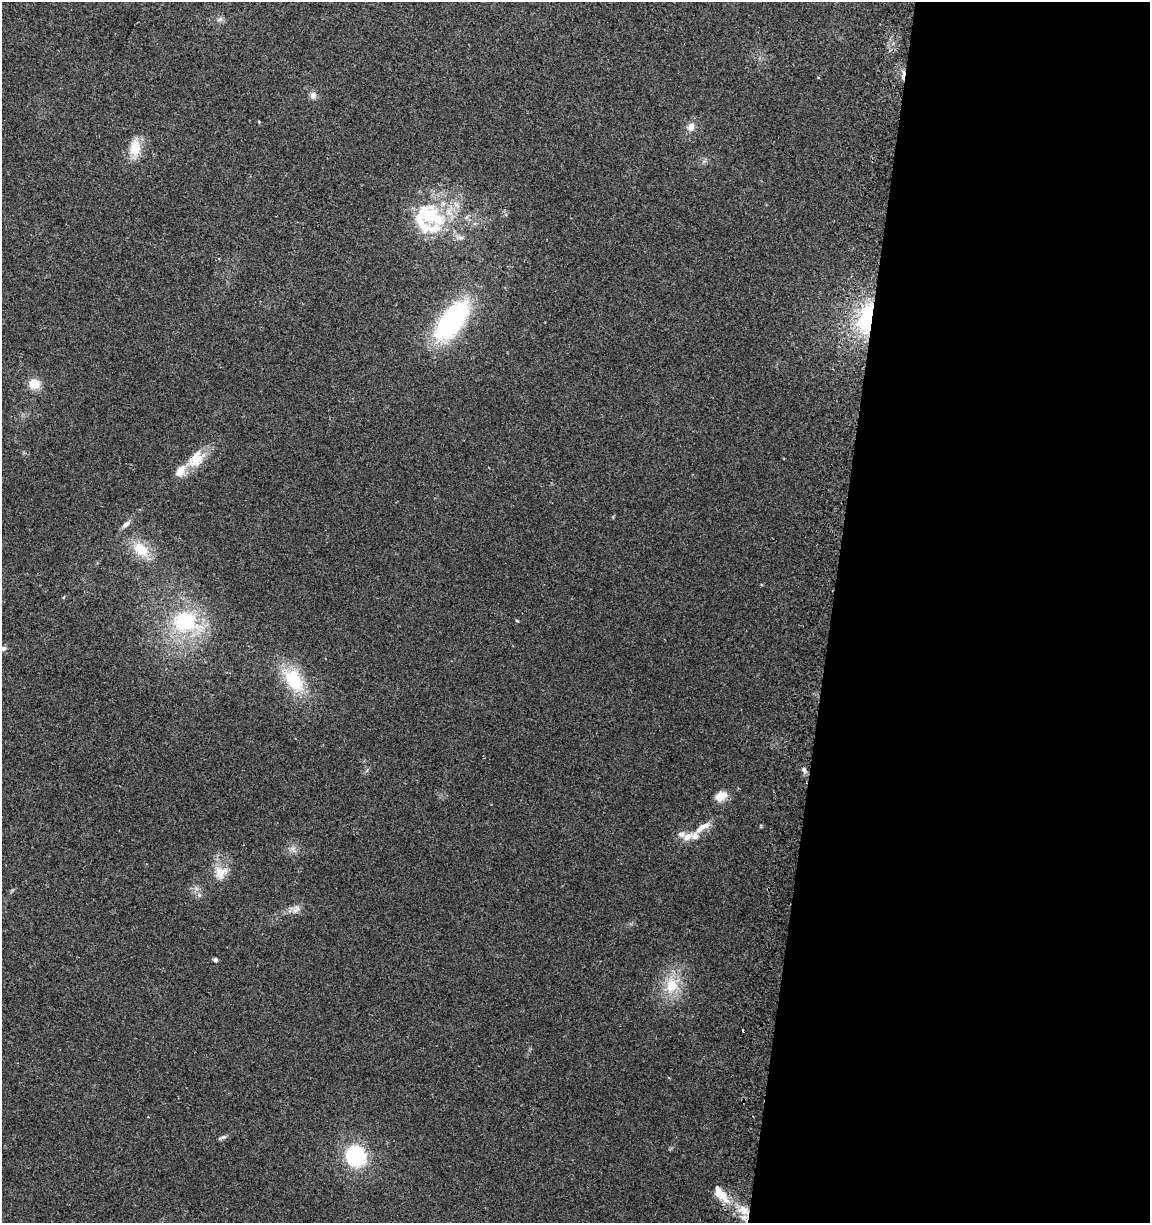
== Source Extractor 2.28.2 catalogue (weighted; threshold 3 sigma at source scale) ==
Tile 12 of 4 x 4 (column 4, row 3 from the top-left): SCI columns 3758-4905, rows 1227-2447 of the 5161 x 4904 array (HDU 1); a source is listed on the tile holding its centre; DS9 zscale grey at full resolution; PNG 1152 x 1225 px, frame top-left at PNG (2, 2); no overlay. Shown black and unused: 28% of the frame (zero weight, under 2 of 3 exposures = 2% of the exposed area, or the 3 px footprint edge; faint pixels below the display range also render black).
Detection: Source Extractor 2.28.2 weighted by HDU 2 'WHT'; one run over the whole footprint, this tile lists its part. Background 0.11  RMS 0.01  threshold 0.047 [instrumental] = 3 sigma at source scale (4.5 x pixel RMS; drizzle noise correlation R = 1.50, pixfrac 1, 0.0396/0.0396 arcsec/px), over >= 5 px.
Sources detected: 36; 2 cosmic-ray / hot-pixel residue — not listed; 6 inside a brighter listed object's ellipse — not listed separately; the other 28 listed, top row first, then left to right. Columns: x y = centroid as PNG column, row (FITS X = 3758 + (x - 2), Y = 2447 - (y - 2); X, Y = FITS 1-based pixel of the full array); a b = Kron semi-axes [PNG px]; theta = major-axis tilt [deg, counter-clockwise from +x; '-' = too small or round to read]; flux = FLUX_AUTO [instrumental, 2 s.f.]
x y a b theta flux
220 19 7 6 - 2.6
313 95 9 8 - 4.1
259 122 4 3 - 0.82
691 127 10 8 75 6.3
135 148 21 14 88 18
431 216 54 30 -48 77
867 319 37 19 79 77
452 321 38 18 54 170
34 384 10 9 - 16
197 461 32 13 38 22
126 524 12 6 41 4.7
141 549 23 15 -37 25
517 621 5 3 - 0.83
185 622 34 28 -9 79
4 648 6 5 - 2.5
294 680 31 18 -57 49
804 770 9 5 -65 2.8
721 796 16 10 33 9.9
702 827 23 8 30 12
682 834 9 8 - 4.4
221 872 19 16 25 15
296 909 14 6 53 5
215 960 4 4 - 2.9
671 985 20 15 71 26
223 1137 11 4 21 2.4
356 1156 21 19 -59 68
720 1194 24 11 -47 18
744 1210 18 10 -36 17
Overlapping masked pixels (flux is a lower limit): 2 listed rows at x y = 867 319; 744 1210